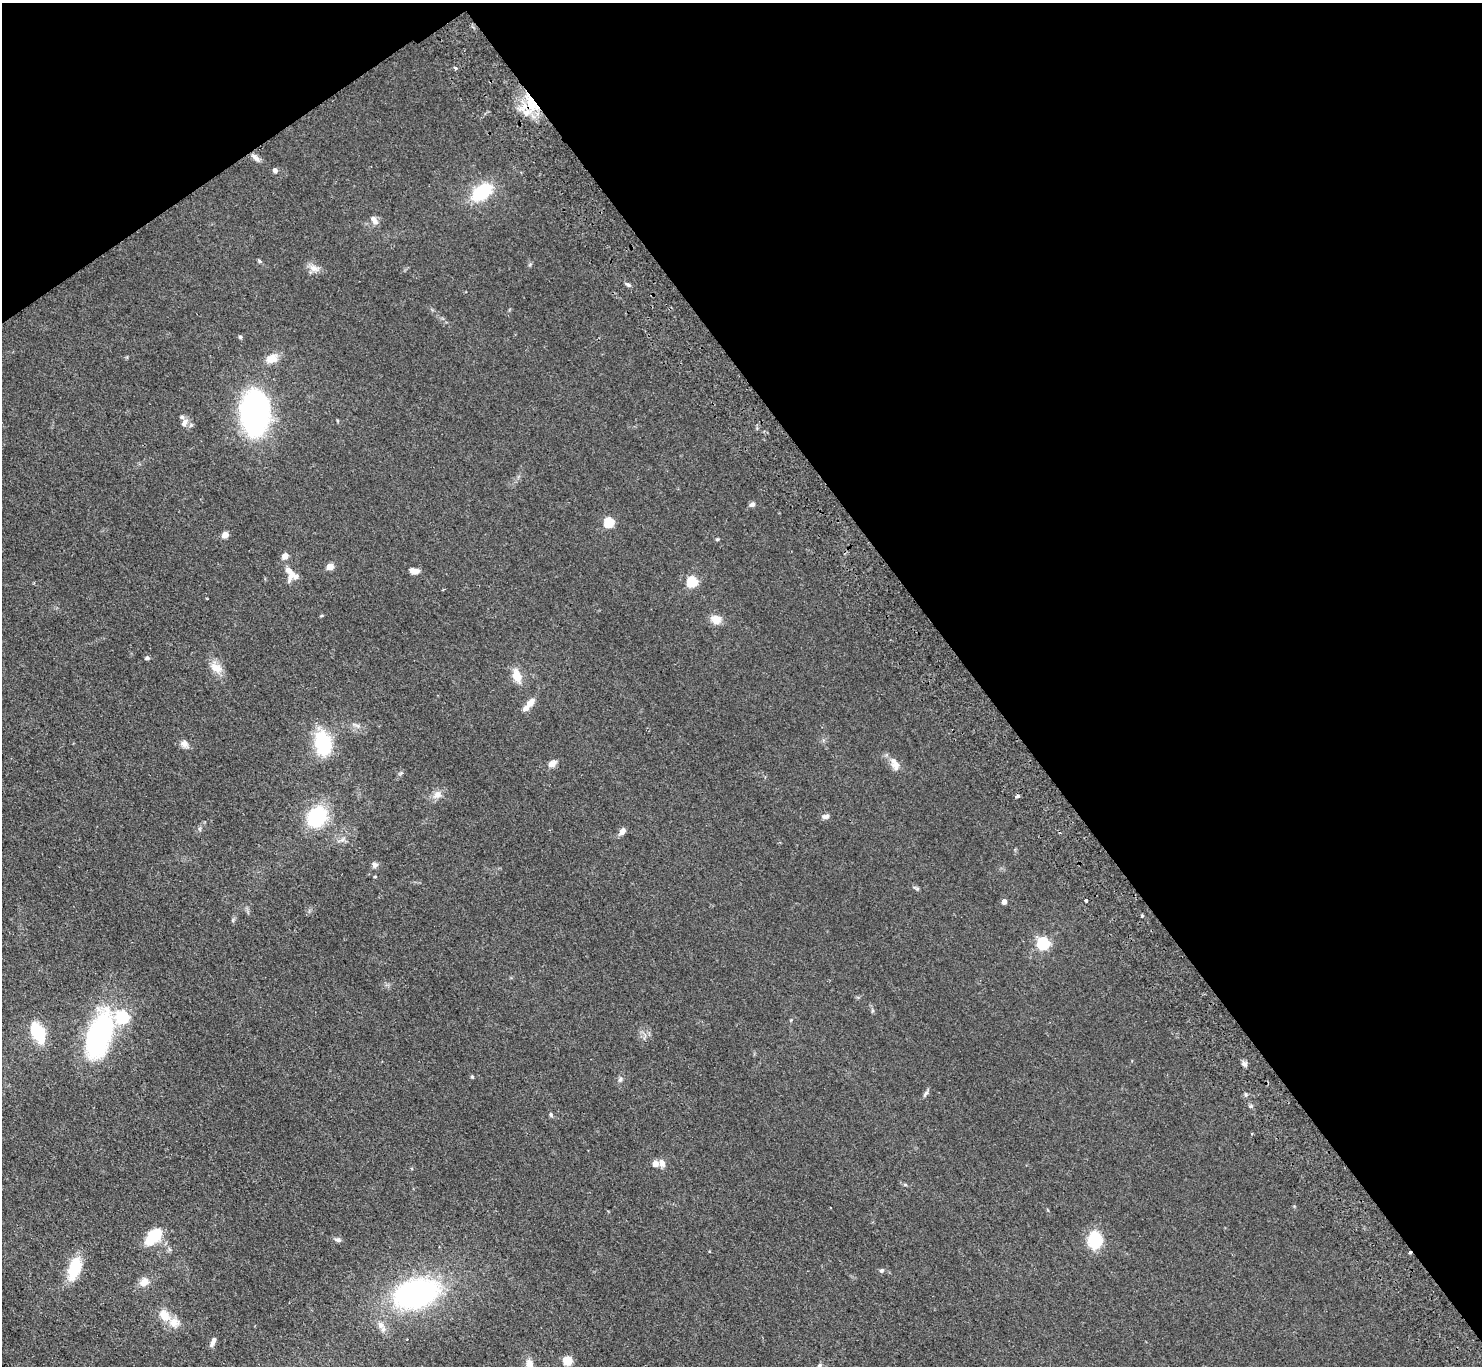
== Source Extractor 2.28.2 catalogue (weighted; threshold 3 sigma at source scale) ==
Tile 3 of 4 x 4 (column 3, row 1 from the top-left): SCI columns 3007-4486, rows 4425-5788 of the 6014 x 5985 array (HDU 1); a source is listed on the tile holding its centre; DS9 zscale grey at full resolution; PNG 1484 x 1368 px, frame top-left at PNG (2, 3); no overlay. Shown black and unused: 38% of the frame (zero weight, under 2 of 3 exposures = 3% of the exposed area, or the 3 px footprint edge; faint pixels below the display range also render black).
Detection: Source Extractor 2.28.2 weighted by HDU 2 'WHT'; one run over the whole footprint, this tile lists its part. Background 0.0514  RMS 0.0075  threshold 0.0337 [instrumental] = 3 sigma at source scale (4.5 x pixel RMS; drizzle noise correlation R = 1.50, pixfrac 1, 0.05/0.05 arcsec/px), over >= 5 px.
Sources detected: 74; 2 cosmic-ray / hot-pixel residue — not listed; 4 inside a brighter listed object's ellipse — not listed separately; the other 68 listed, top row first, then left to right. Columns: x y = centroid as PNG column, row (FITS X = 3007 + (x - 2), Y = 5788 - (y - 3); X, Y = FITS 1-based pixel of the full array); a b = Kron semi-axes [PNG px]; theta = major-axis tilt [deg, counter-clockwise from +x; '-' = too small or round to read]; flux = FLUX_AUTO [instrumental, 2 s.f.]
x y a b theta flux
455 68 3 3 - 1.9
531 100 23 10 -54 19
526 112 12 7 29 6.7
255 157 13 6 -39 3.2
275 170 6 5 - 2.1
482 192 17 10 37 46
374 220 12 6 -55 3.8
259 261 6 4 -23 0.98
314 268 16 9 -21 5
628 285 7 5 -22 1.4
240 337 5 5 - 1.1
272 359 17 11 20 7.5
255 413 32 21 -89 220
184 423 10 7 64 3.6
752 504 7 5 28 2.2
609 523 5 5 - 49
225 535 5 4 - 11
717 539 6 3 1 0.81
285 556 5 4 - 10
330 567 5 4 - 13
414 571 11 6 -10 4.7
290 573 23 12 -69 9.1
692 582 5 5 - 56
716 620 12 11 - 7.6
147 658 5 4 - 1.8
216 668 18 11 -27 7.4
517 675 15 9 -71 10
530 702 13 7 50 6.2
323 743 28 18 -77 38
184 744 11 9 -31 3.6
552 763 11 7 34 4.1
895 764 17 9 -62 6.1
401 773 6 4 32 1.1
437 795 13 9 41 4.9
825 816 10 6 7 2.5
316 817 19 16 54 50
622 831 8 5 50 4.7
342 840 7 4 19 1.8
375 865 8 7 - 2.2
375 876 4 3 - 0.55
917 888 7 4 0 1.1
1086 900 3 3 - 3.4
1004 902 4 4 - 4.8
1142 916 5 3 - 0.74
1043 944 6 5 - 110
38 1032 11 7 -63 46
99 1036 53 24 72 110
1244 1064 7 6 - 2.1
472 1077 5 4 - 0.88
620 1079 7 5 68 1.5
926 1093 10 4 50 1.6
1251 1106 5 4 - 1
551 1115 6 5 - 1.1
655 1163 4 4 - 8.3
662 1163 9 6 -66 4
153 1237 18 10 44 26
338 1240 10 5 -12 1.9
1095 1240 15 11 90 31
74 1268 26 12 71 24
881 1270 6 5 - 1.2
144 1282 14 11 48 5.7
416 1293 33 20 16 180
164 1315 16 12 -49 9.5
381 1325 10 8 -48 3.6
213 1342 12 5 64 3
567 1361 5 5 - 36
529 1364 13 10 -81 5.9
819 1366 7 5 69 1.4
Overlapping masked pixels (flux is a lower limit): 1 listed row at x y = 531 100
Isophote crosses this tile's border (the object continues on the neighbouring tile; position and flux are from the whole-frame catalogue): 2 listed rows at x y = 529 1364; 819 1366